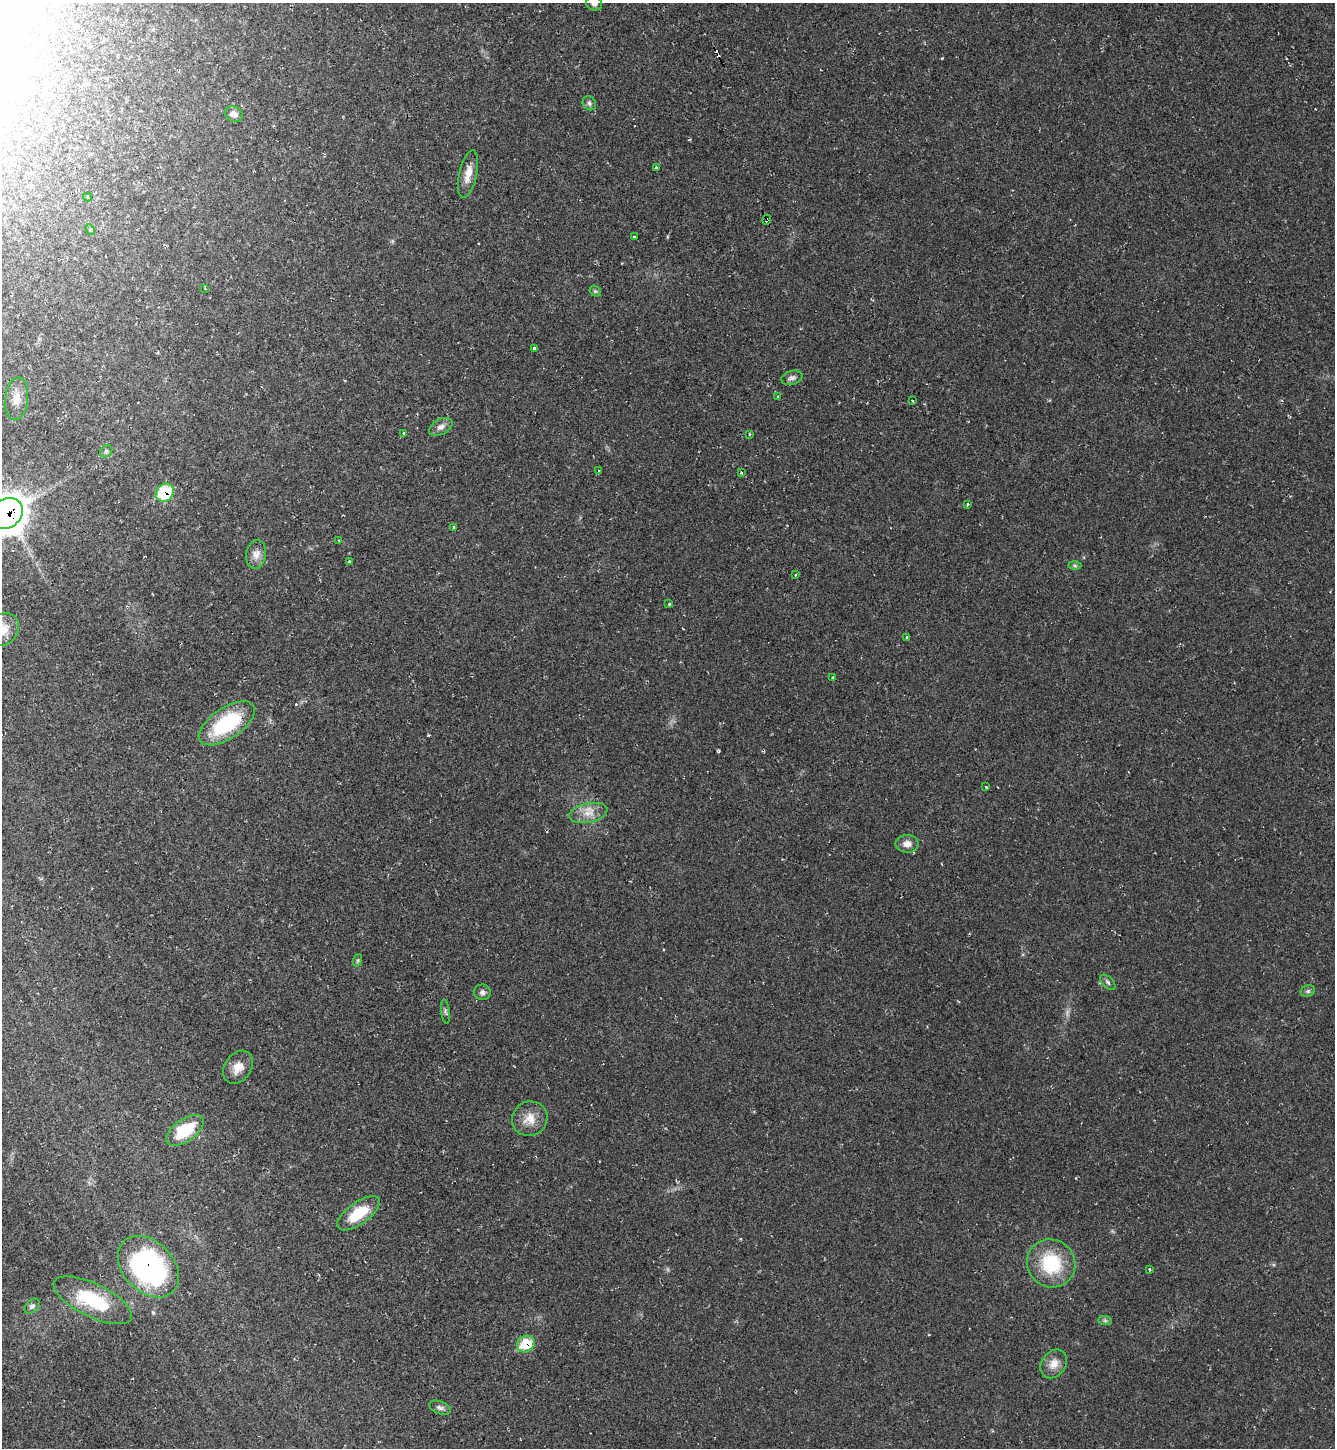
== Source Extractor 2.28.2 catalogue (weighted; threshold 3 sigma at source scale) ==
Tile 11 of 4 x 4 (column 3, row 3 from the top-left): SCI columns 2956-4288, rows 1447-2892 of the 5774 x 5783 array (HDU 1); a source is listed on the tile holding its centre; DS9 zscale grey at full resolution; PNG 1337 x 1450 px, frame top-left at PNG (2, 3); each listed source drawn as its Kron ellipse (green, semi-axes under 4 px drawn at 4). Shown black and unused: <1% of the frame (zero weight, under 2 of 3 exposures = <1% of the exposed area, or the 3 px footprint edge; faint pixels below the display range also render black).
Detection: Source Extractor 2.28.2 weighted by HDU 2 'WHT'; one run over the whole footprint, this tile lists its part. Background 0.0196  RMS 0.0059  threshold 0.0267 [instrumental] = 3 sigma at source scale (4.5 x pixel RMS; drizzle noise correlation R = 1.50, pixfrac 1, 0.05/0.05 arcsec/px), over >= 5 px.
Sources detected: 61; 4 cosmic-ray / hot-pixel residue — neither listed nor drawn; the other 57 listed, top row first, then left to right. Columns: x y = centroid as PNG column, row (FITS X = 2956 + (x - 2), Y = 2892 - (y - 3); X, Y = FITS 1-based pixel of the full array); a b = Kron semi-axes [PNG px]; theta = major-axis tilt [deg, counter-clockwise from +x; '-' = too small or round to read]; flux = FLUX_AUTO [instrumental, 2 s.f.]
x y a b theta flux
594 3 8 7 - 2.5
589 103 7 6 - 1.5
234 114 9 7 -29 3.3
656 167 4 3 - 2.6
468 174 24 9 77 7
88 197 4 3 - 1
767 220 5 3 - 11
90 230 5 4 - 1.1
634 236 3 3 - 1.4
205 288 4 3 - 0.68
595 291 6 4 -44 0.91
534 348 3 3 - 9
792 378 11 7 17 2.4
778 397 3 3 - 1.2
17 399 21 11 84 7.4
912 400 3 3 - 1.2
441 427 13 7 30 3
404 433 3 3 - 5.3
750 434 4 2 - 0.5
106 451 7 5 45 1.3
599 471 3 2 - 0.64
741 473 3 3 - 1.8
165 493 10 8 47 32
967 504 3 3 - 1.4
6 514 17 14 33 1000
454 528 3 3 - 4.3
338 541 3 3 - 0.8
256 554 14 10 83 4.7
349 562 3 3 - 3.3
1075 565 6 4 -2 1
796 575 3 2 - 0.91
669 604 3 3 - 1.3
3 629 17 14 52 8.7
907 638 3 3 - 4.3
833 677 3 3 - 2.9
227 723 32 15 34 44
986 787 3 3 - 1.5
588 813 19 9 12 7.2
907 844 11 9 0 4.1
358 960 6 4 71 0.94
1108 982 9 5 -45 1.4
1308 991 7 5 22 1.4
482 992 8 8 - 1.9
445 1012 12 3 -82 1.1
238 1067 18 13 54 7.1
530 1119 18 17 - 8.9
185 1130 21 11 36 24
358 1213 25 11 36 19
1051 1263 25 23 -42 32
148 1267 35 25 -46 130
1149 1270 3 3 - 2
93 1300 43 16 -26 34
32 1306 9 6 44 1.7
1105 1321 7 4 -1 1.1
526 1344 9 8 - 18
1054 1364 15 12 55 6.1
440 1408 11 6 -20 2.1
Overlapping masked pixels (flux is a lower limit): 5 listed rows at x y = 767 220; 165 493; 6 514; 148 1267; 526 1344
Isophote crosses this tile's border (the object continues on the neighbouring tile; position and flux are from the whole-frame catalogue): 3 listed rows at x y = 594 3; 6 514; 3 629